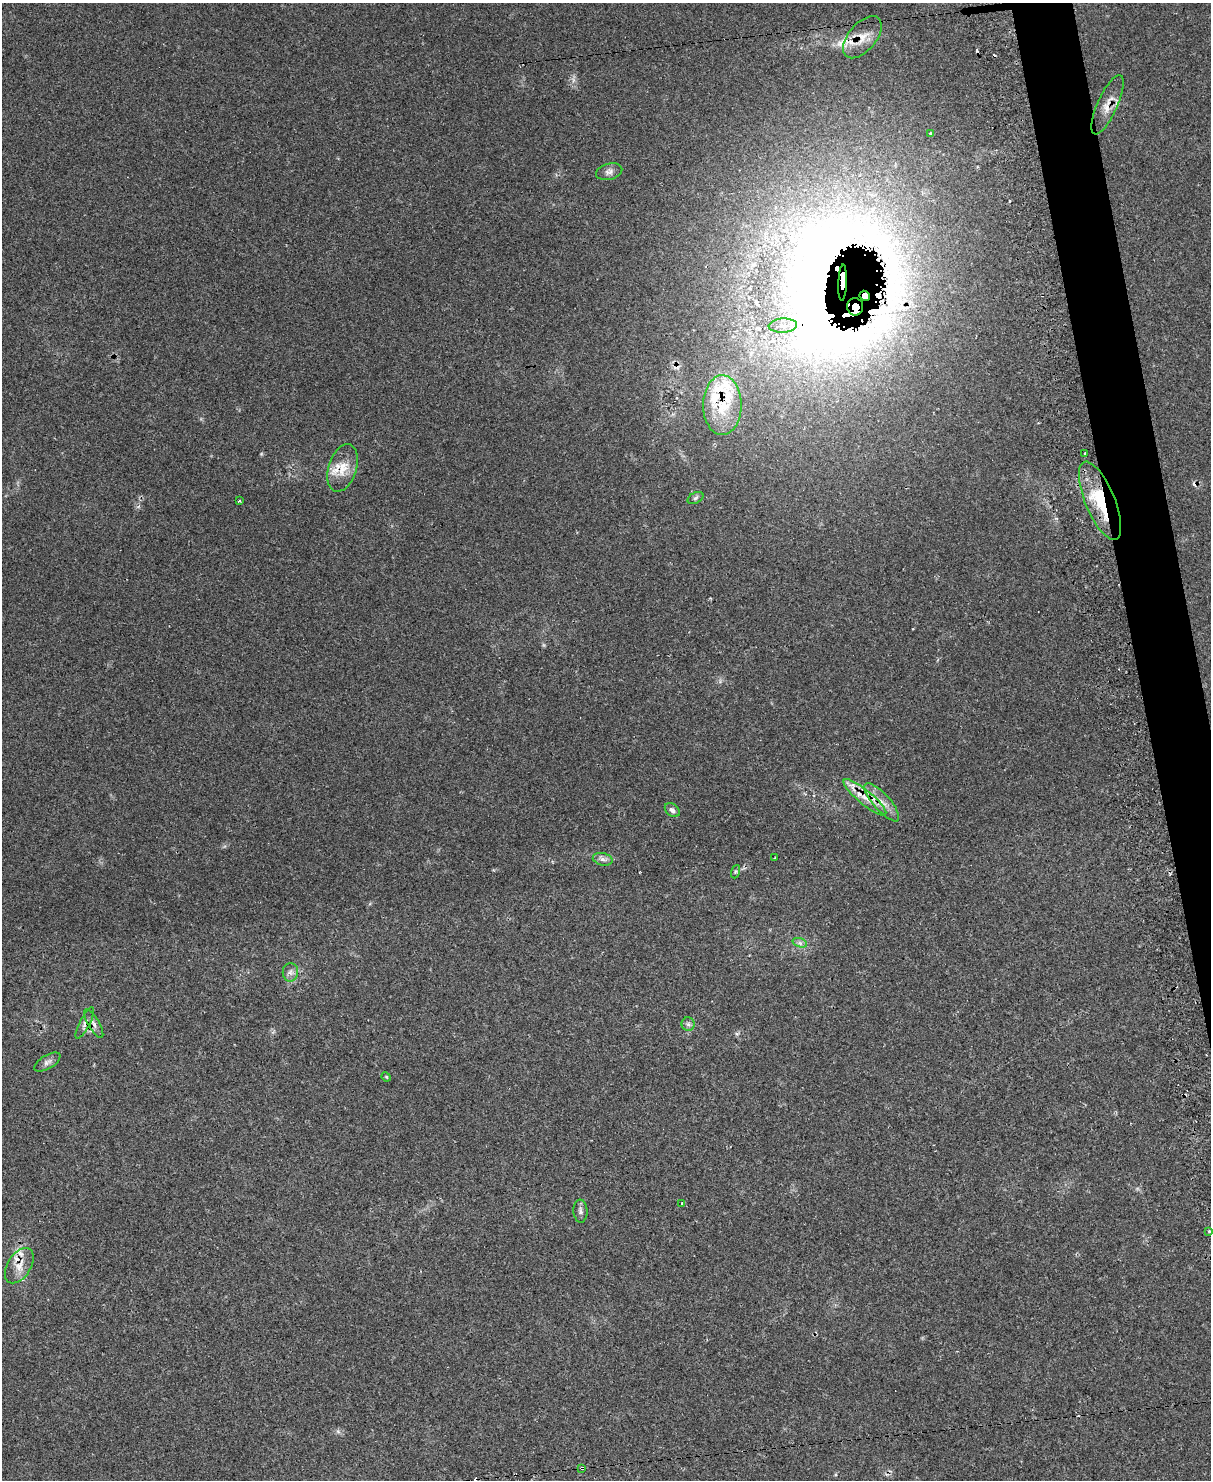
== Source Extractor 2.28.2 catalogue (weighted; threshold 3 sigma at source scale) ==
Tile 6 of 4 x 3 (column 2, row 2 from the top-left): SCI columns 1259-2467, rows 1733-3210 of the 4884 x 4829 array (HDU 1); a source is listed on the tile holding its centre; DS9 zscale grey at full resolution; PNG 1213 x 1482 px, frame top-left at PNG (2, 3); each listed source drawn as its Kron ellipse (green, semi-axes under 4 px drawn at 4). Shown black and unused: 3% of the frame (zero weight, under 2 of 3 exposures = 3% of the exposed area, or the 3 px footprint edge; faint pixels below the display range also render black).
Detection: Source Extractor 2.28.2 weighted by HDU 2 'WHT'; one run over the whole footprint, this tile lists its part. Background 0.145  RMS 0.0072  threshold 0.0325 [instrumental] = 3 sigma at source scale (4.5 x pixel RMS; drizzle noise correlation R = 1.50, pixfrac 1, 0.05/0.05 arcsec/px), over >= 5 px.
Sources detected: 53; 1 rendered entirely black (masked); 10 cosmic-ray / hot-pixel residue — neither listed nor drawn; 10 inside a brighter listed object's ellipse — not listed separately; the other 32 listed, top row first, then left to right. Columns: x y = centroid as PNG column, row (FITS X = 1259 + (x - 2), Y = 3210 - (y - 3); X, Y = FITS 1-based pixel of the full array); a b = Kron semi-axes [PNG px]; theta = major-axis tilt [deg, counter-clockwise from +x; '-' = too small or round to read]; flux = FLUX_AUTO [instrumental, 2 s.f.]
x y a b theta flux
862 37 25 13 49 12
1107 105 32 10 66 8.9
931 133 4 4 - 1.4
609 172 13 8 15 3.5
843 283 18 3 88 150
865 296 5 4 - 6.9
855 307 8 8 - 20
783 325 14 7 3 6
722 405 30 19 89 30
1085 454 4 3 - 1.2
342 468 24 14 72 13
695 498 8 5 27 1.5
239 501 3 3 - 1.4
1100 501 42 14 -67 39
865 797 27 7 -40 11
882 802 24 8 -48 9
672 810 8 6 -39 2.6
775 858 3 2 - 0.77
603 859 10 6 -11 2.8
735 872 7 3 71 0.99
800 943 7 4 -18 2
290 972 9 7 89 3.1
85 1023 17 5 62 3.1
94 1024 16 5 -59 3.2
688 1024 6 6 - 1.8
47 1062 15 7 31 3
386 1077 5 4 - 0.8
682 1203 3 2 - 0.51
580 1211 11 7 -87 2.7
1209 1231 4 3 - 0.8
19 1266 19 11 58 9.3
582 1468 4 3 - 1.5
Overlapping masked pixels (flux is a lower limit): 13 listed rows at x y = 862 37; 1107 105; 843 283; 865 296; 855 307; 722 405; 1100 501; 865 797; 882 802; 85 1023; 94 1024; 19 1266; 582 1468